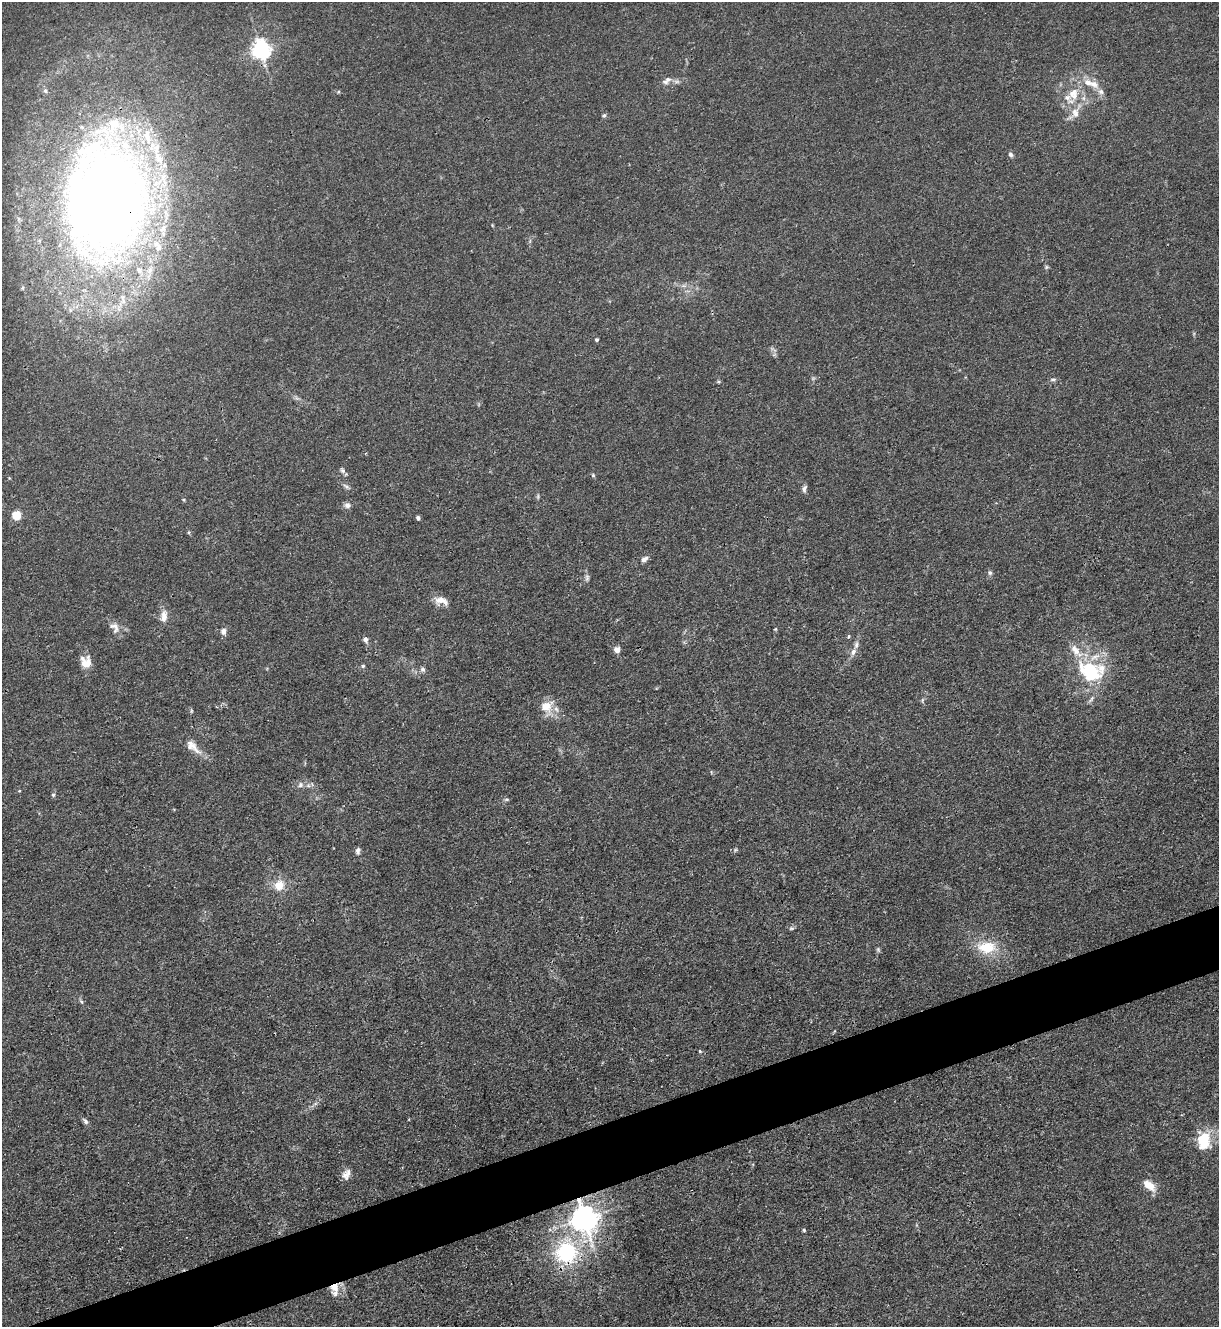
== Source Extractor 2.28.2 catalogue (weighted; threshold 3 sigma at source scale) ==
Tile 7 of 4 x 4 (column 3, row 2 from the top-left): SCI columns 2581-3797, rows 2653-3977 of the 5287 x 5305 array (HDU 1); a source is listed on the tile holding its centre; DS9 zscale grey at full resolution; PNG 1221 x 1329 px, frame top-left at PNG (2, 2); no overlay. Shown black and unused: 4% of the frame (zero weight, under 3 of 4 exposures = <1% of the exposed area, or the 3 px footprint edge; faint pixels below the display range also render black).
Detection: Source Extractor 2.28.2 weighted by HDU 2 'WHT'; one run over the whole footprint, this tile lists its part. Background 0.0279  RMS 0.0026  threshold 0.0119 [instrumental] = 3 sigma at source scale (4.5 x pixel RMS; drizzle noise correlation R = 1.50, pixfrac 1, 0.05/0.05 arcsec/px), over >= 5 px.
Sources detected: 76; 1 too faint to see at this stretch — not listed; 13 inside a brighter listed object's ellipse — not listed separately; the other 62 listed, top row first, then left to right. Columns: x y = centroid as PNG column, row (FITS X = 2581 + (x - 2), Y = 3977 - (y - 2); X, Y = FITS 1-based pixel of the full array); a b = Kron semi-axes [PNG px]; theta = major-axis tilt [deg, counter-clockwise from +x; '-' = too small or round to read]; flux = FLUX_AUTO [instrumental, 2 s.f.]
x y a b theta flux
261 49 7 6 - 130
668 79 11 8 43 1.4
1094 84 14 10 -26 2.7
45 91 7 6 - 0.64
1073 94 21 15 79 6.3
604 115 6 5 - 0.44
1010 154 7 5 -59 0.72
108 198 99 66 85 380
492 225 5 3 - 0.23
1046 267 6 5 - 0.42
597 340 4 4 - 0.44
774 355 7 4 19 0.41
1053 379 9 4 1 0.58
342 470 8 6 -62 0.73
593 475 5 4 - 0.38
346 486 12 4 -33 0.74
804 489 11 5 79 0.87
184 500 5 3 - 0.28
347 505 8 8 - 1
16 515 5 5 - 13
418 518 5 4 - 0.56
644 559 10 6 32 1.1
990 573 7 6 - 0.6
587 578 11 6 85 0.8
441 601 19 10 -11 2.6
164 616 18 9 83 2.3
115 627 17 11 -58 2.3
775 629 5 4 - 0.26
223 631 7 6 - 1.5
849 636 5 4 - 0.31
365 639 7 6 - 0.96
617 650 7 7 - 1.5
1075 650 23 10 -49 3.7
853 652 9 7 52 1.3
87 663 15 11 68 3.1
363 666 5 5 - 0.42
423 670 7 6 - 0.71
1090 672 23 16 -33 17
1091 699 13 4 50 0.76
922 700 6 4 71 0.39
546 706 16 14 23 4.4
191 711 6 3 72 0.32
193 747 26 10 -42 3.3
300 785 8 7 - 1
53 795 5 4 - 0.39
506 799 6 4 1 0.4
735 850 6 4 46 0.39
358 851 9 6 80 0.85
279 885 11 10 - 4.2
791 928 7 5 19 0.5
986 947 26 16 -2 8.1
878 950 8 5 -66 0.45
81 1001 8 4 -54 0.47
700 1051 4 3 - 0.41
86 1121 9 5 -54 0.74
1204 1141 22 16 85 8.5
346 1174 15 9 58 1.7
1149 1185 16 8 -39 3.6
584 1219 9 8 - 340
804 1230 4 4 - 0.38
566 1252 30 27 90 24
334 1287 13 11 70 3
Overlapping masked pixels (flux is a lower limit): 4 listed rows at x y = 108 198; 584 1219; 566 1252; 334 1287